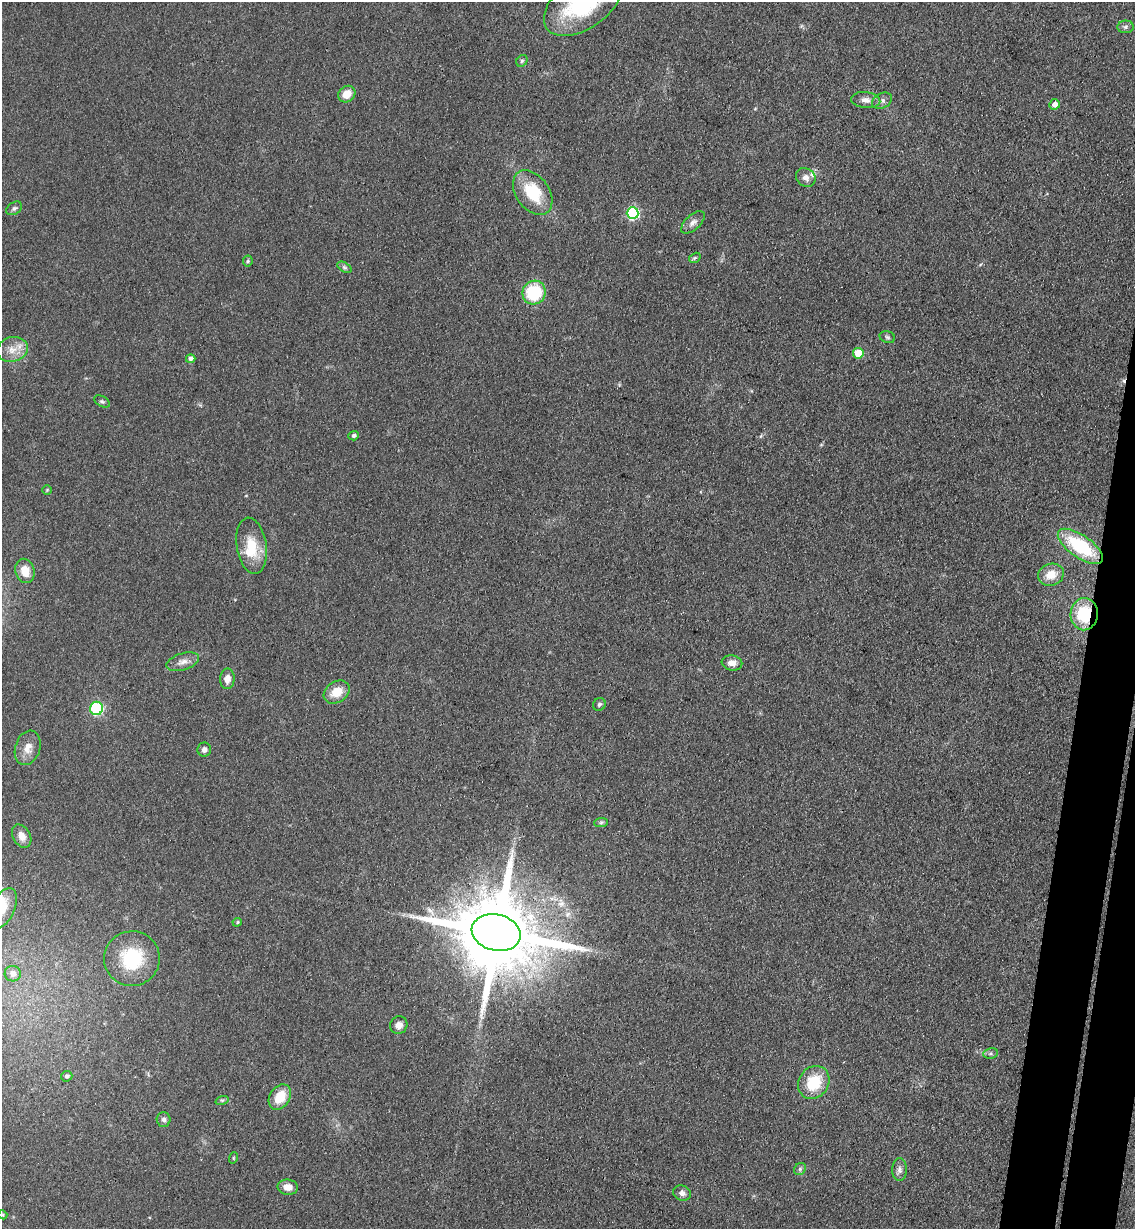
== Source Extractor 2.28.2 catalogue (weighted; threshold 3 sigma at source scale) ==
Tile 6 of 4 x 4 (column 2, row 2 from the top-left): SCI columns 1427-2559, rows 2469-3695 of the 5000 x 4935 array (HDU 1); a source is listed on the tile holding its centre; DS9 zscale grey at full resolution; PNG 1137 x 1231 px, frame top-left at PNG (2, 2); each listed source drawn as its Kron ellipse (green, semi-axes under 4 px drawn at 4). Shown black and unused: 4% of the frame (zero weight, under 3 of 4 exposures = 5% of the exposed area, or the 3 px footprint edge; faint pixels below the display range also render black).
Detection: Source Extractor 2.28.2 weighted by HDU 2 'WHT'; one run over the whole footprint, this tile lists its part. Background 0.112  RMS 0.0077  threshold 0.0347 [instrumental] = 3 sigma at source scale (4.5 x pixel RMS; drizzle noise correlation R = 1.50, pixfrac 1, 0.05/0.05 arcsec/px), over >= 5 px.
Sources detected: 60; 1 cosmic-ray / hot-pixel residue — neither listed nor drawn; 3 inside a brighter listed object's ellipse — not listed separately; the other 56 listed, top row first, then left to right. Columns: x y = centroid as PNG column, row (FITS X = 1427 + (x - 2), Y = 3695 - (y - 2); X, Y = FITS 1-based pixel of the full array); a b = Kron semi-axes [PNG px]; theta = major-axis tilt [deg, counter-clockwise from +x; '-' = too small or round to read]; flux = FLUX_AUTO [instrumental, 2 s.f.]
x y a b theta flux
583 3 45 25 36 91
1125 27 8 6 1 2.2
522 61 6 5 - 1.5
347 94 9 8 - 10
866 100 14 8 -6 5.2
882 101 10 7 28 3.2
1055 104 5 5 - 4.6
806 178 10 9 - 4.3
533 193 25 16 -54 32
14 208 8 6 36 2.1
633 213 6 6 - 96
693 222 14 7 43 4.1
695 258 6 4 32 1.1
248 261 5 5 - 1.2
344 267 8 4 -31 1.7
534 292 12 11 - 40
887 337 8 5 -17 1.7
12 349 15 12 17 9.6
858 353 5 5 - 24
191 359 4 4 - 2.8
102 401 8 5 -29 1.6
354 436 5 4 - 1.8
47 490 4 4 - 0.75
252 546 28 15 -81 23
1080 546 26 11 -35 52
25 571 12 9 -77 11
1051 575 13 10 19 11
1084 614 16 13 87 32
183 662 17 8 17 5.8
732 663 10 7 -9 5.7
227 679 10 7 85 5.8
337 692 14 10 33 14
599 704 7 6 - 1.8
97 708 6 6 - 76
28 748 18 12 72 8.5
204 750 7 7 - 2.9
601 822 7 4 2 1.6
22 836 12 8 -59 6.7
2 909 22 12 62 14
237 922 5 4 - 0.99
496 932 25 18 -13 13000
132 959 28 27 - 43
13 974 8 8 - 5.8
399 1025 9 8 - 4.7
991 1053 7 5 7 1.6
67 1076 5 5 - 1.8
814 1082 17 15 53 27
280 1097 13 10 57 17
222 1100 7 4 17 1.3
164 1120 7 7 - 2.3
233 1158 6 3 72 0.74
800 1169 6 5 - 1.6
899 1170 11 7 90 3.4
288 1187 10 7 -6 6.6
682 1193 9 7 -19 3.5
3 1215 5 3 - 0.82
Overlapping masked pixels (flux is a lower limit): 2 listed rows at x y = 1084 614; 496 932
Isophote crosses this tile's border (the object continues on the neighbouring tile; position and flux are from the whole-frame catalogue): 2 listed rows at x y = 583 3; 2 909